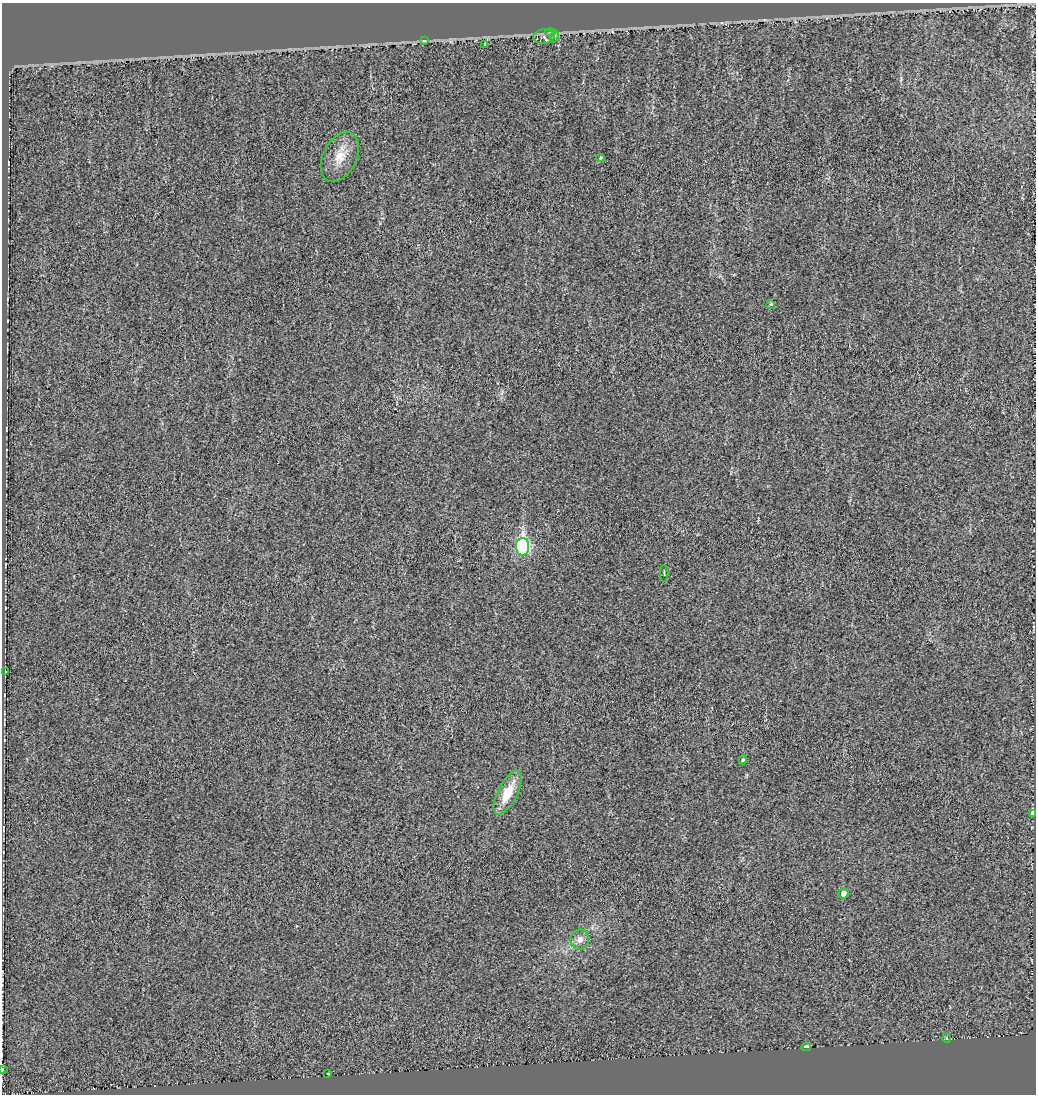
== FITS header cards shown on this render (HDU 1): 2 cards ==
NAXIS1  =                 1034
NAXIS2  =                 1092

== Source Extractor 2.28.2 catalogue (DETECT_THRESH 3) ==
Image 1034 x 1092 px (HDU 1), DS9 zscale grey, 1 PNG px = 1 image px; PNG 1038 x 1096 px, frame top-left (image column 1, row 1092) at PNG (2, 3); each listed source drawn as its Kron ellipse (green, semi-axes under 4 px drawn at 4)
Background 5.83e-04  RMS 0.015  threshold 0.0458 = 3 sigma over >= 5 px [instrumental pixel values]
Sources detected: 20; all 20 listed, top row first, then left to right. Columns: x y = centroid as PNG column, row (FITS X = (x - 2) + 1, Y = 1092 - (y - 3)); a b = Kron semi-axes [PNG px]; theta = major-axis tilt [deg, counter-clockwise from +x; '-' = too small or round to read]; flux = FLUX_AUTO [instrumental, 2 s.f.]
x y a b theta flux
550 32 5 3 - 1.4
555 36 6 4 70 1.5
544 37 11 7 2 4.9
424 41 4 4 - 1.6
485 44 3 3 - 3.1
340 157 27 16 63 21
600 158 4 4 - 1.1
771 305 4 3 - 3.6
523 547 8 6 -89 170
664 573 8 2 90 0.88
5 671 3 2 - 2.6
743 760 5 4 - 1.4
508 793 24 10 63 28
1032 813 4 4 - 11
843 893 5 5 - 6.9
580 939 10 9 - 7.2
946 1038 4 3 - 0.96
806 1047 5 3 - 6.5
2 1069 3 2 - 0.58
328 1074 3 3 - 3.6
At the frame edge (FLAGS 8, measured only in part): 1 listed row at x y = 2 1069